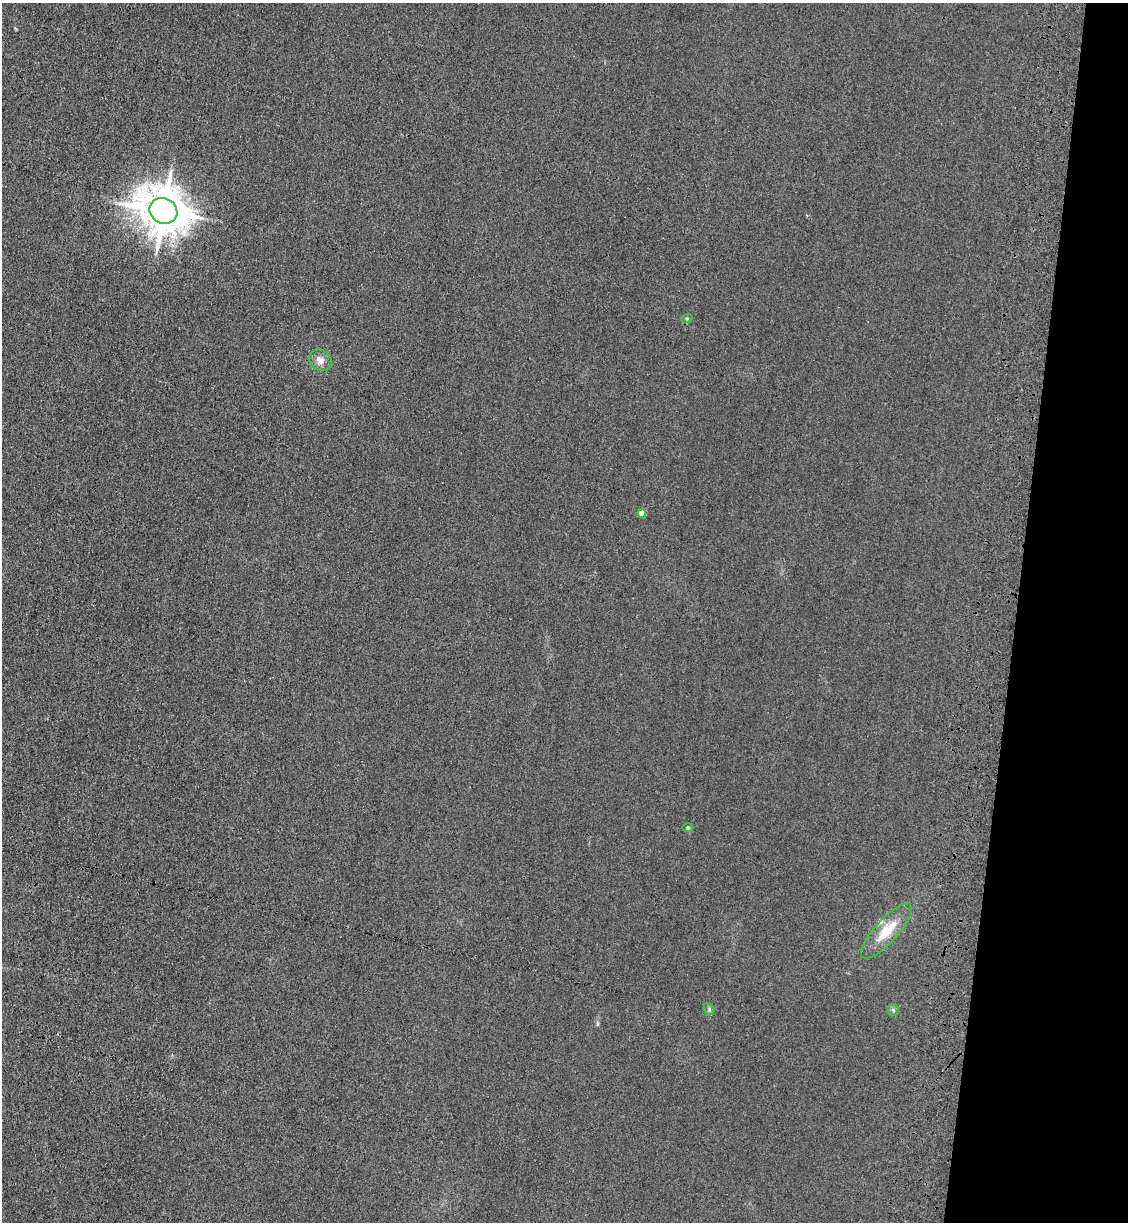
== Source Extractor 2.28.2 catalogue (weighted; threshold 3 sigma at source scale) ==
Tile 8 of 4 x 4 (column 4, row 2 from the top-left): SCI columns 3610-4735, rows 2465-3684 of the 5085 x 4929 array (HDU 1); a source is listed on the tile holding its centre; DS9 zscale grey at full resolution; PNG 1130 x 1224 px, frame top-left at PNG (2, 3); each listed source drawn as its Kron ellipse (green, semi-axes under 4 px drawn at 4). Shown black and unused: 10% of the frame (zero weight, under 3 of 4 exposures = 6% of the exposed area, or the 3 px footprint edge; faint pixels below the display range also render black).
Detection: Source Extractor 2.28.2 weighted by HDU 2 'WHT'; one run over the whole footprint, this tile lists its part. Background 0.0311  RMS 0.0056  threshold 0.0251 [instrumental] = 3 sigma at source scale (4.5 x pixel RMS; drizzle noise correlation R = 1.50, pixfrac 1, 0.05/0.05 arcsec/px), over >= 5 px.
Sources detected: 9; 1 inside a brighter listed object's ellipse — not listed separately; the other 8 listed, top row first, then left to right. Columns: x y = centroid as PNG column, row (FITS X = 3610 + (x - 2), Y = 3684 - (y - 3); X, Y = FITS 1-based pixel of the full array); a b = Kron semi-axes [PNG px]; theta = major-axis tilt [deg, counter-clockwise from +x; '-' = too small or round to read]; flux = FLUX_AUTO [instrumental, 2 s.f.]
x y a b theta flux
163 211 14 12 -30 2000
687 318 6 4 19 0.74
320 360 12 10 -39 4
642 513 4 4 - 6
688 828 5 3 - 0.59
886 931 35 11 48 15
709 1009 6 5 - 0.94
893 1010 6 6 - 0.97